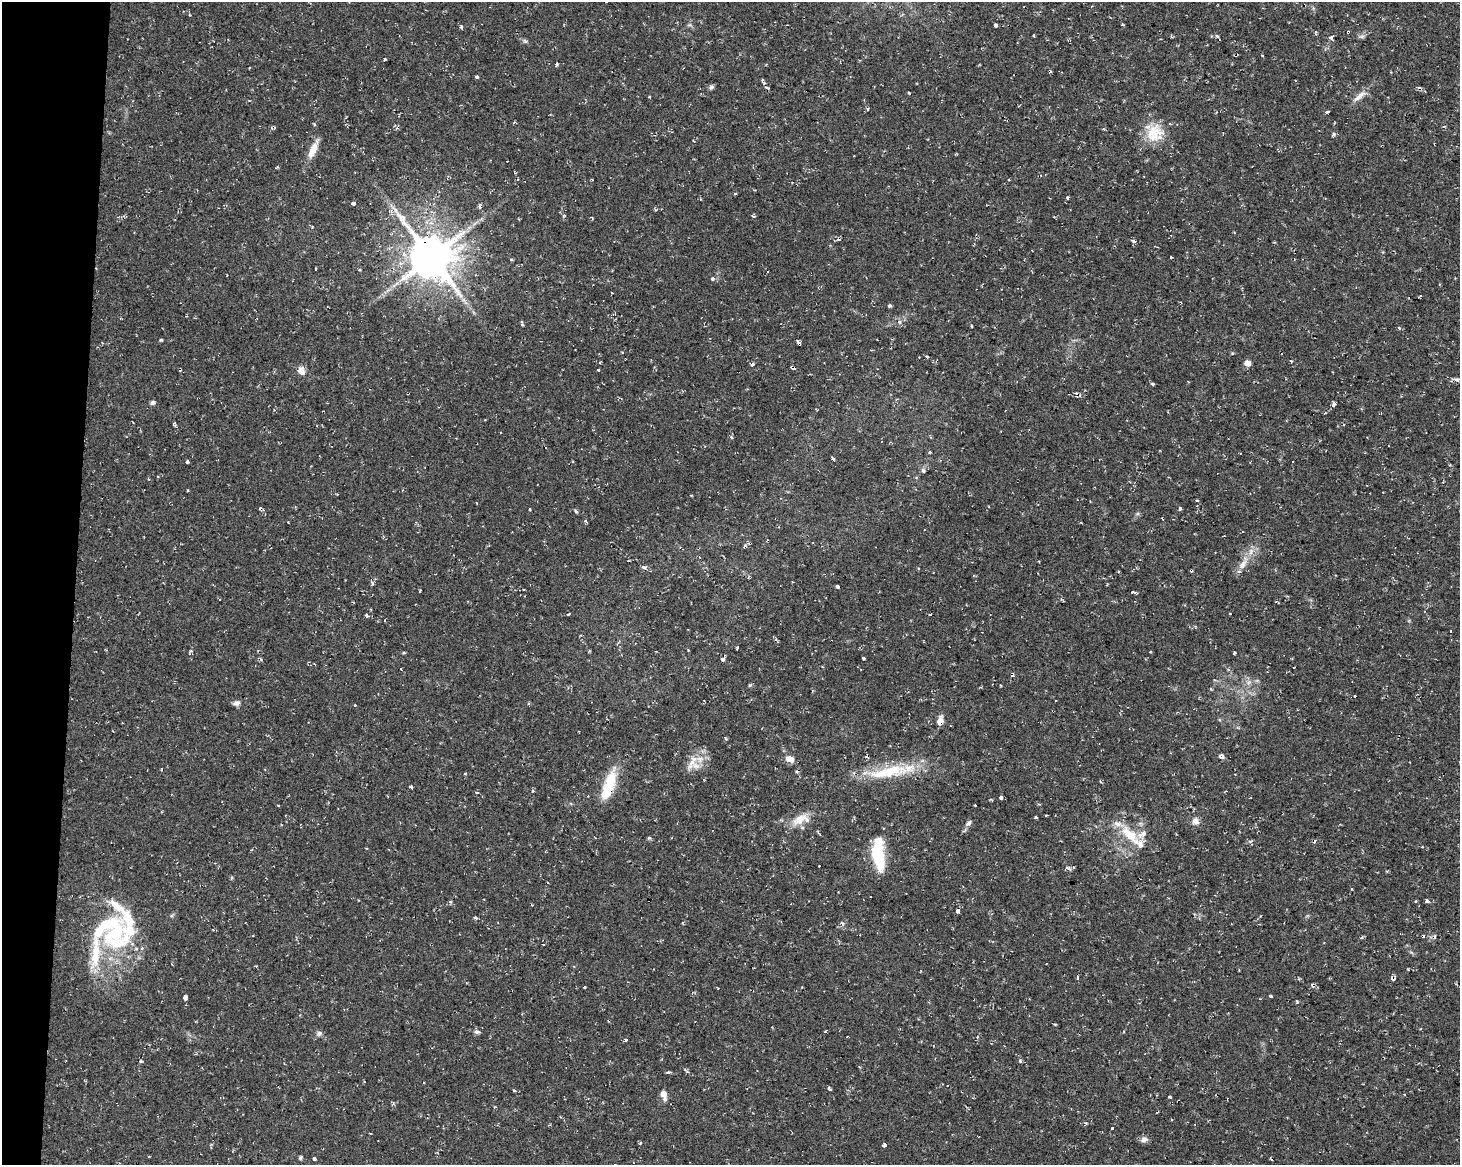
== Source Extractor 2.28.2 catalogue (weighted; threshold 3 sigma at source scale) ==
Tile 7 of 3 x 4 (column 1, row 3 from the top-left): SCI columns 284-1741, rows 1163-2325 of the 4882 x 4662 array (HDU 1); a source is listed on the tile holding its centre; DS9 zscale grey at full resolution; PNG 1462 x 1167 px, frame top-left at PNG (2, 2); no overlay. Shown black and unused: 5% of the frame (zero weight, under 2 of 3 exposures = <1% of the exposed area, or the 3 px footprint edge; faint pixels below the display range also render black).
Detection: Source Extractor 2.28.2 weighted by HDU 2 'WHT'; one run over the whole footprint, this tile lists its part. Background 0.0261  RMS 0.0038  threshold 0.0172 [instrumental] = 3 sigma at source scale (4.5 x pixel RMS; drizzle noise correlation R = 1.50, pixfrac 1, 0.0396/0.0396 arcsec/px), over >= 5 px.
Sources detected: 174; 21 cosmic-ray / hot-pixel residue — not listed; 9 inside a brighter listed object's ellipse — not listed separately; the other 144 listed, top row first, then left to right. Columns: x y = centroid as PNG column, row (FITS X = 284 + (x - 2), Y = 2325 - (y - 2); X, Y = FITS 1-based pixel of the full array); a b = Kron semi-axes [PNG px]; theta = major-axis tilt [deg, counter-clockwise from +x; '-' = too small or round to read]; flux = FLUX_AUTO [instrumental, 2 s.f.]
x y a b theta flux
996 25 3 3 - 8.1
461 27 4 4 - 0.57
1348 32 3 3 - 0.89
1316 33 7 2 80 0.38
1034 35 3 3 - 0.74
1217 36 5 3 - 0.53
1362 36 8 4 1 0.82
1331 37 5 4 - 1
525 41 7 4 -44 0.67
385 59 3 3 - 0.52
557 64 5 3 - 0.47
477 77 4 4 - 0.54
762 81 6 4 60 0.52
711 87 7 5 60 0.83
767 88 7 3 -24 0.62
909 93 4 3 - 1.2
1360 96 23 7 37 3
867 109 5 3 - 0.39
1327 112 4 3 - 1.9
1103 129 3 3 - 0.45
1155 133 25 23 42 11
1334 134 5 5 - 0.61
313 149 23 8 66 4.7
735 194 4 3 - 0.41
1067 197 4 4 - 0.47
353 203 4 3 - 6.8
391 212 12 5 -48 1.4
564 215 4 4 - 0.49
754 216 5 3 - 0.42
839 240 4 3 - 0.37
1133 241 5 5 - 0.7
431 257 14 12 -47 1500
1171 257 3 3 - 0.6
511 259 4 3 - 0.37
316 269 3 2 - 0.45
712 279 5 5 - 0.58
1420 296 3 3 - 0.62
889 306 4 3 - 0.89
971 326 3 3 - 0.9
1399 328 5 3 - 0.41
161 340 4 4 - 0.41
799 343 5 3 - 1.2
927 356 3 3 - 1.1
1291 361 4 3 - 0.37
600 362 4 2 - 0.36
1247 363 6 5 - 3
752 364 5 3 - 0.74
793 367 5 3 - 3.8
598 370 3 3 - 0.77
301 371 9 8 - 2.8
1457 379 7 5 -2 0.87
1153 384 6 3 -36 0.52
153 403 6 5 - 0.98
1333 405 4 3 - 4.6
274 410 4 4 - 0.45
133 422 3 2 - 0.29
175 423 4 3 - 0.87
731 437 4 3 - 0.47
930 452 4 3 - 0.46
833 459 4 3 - 1.6
187 462 3 3 - 0.84
923 471 5 4 - 0.82
149 479 4 3 - 0.36
188 491 4 2 - 0.34
1197 500 3 3 - 0.93
477 503 3 2 - 0.26
1180 508 4 3 - 1.6
530 509 3 3 - 0.87
576 511 5 3 - 0.57
585 521 3 3 - 1.4
288 522 3 2 - 0.25
745 547 3 3 - 1.9
1242 565 14 9 58 3.1
644 567 8 4 -24 1.1
1191 570 4 3 - 1.2
837 587 4 3 - 3.1
1133 592 4 3 - 0.73
568 614 4 2 - 0.45
366 616 4 3 - 2.7
1450 631 3 3 - 0.94
737 647 5 2 - 0.37
191 651 5 3 - 0.4
404 653 5 3 - 0.39
1234 653 4 3 - 0.35
863 658 3 3 - 0.62
722 660 5 3 - 4.7
1012 674 4 4 - 0.95
750 685 5 4 - 0.54
1211 689 4 4 - 0.47
236 703 9 6 13 1.4
1053 711 3 3 - 0.71
940 721 9 6 77 3
726 738 6 3 -79 0.41
1222 756 9 5 -81 0.97
790 759 9 7 -16 3.1
692 762 26 9 61 4.7
889 772 61 15 10 19
608 786 40 12 71 12
411 787 3 3 - 2.3
1001 797 4 3 - 2.9
278 805 4 2 - 0.3
975 805 3 2 - 0.29
161 812 4 2 - 0.29
1036 818 5 2 - 0.5
799 819 22 11 32 5.5
1196 821 9 8 - 2.1
969 823 8 5 41 0.99
1130 835 27 13 -42 10
649 838 6 4 -1 0.57
878 854 36 12 -85 17
1068 868 9 5 -28 1.1
231 878 5 3 - 0.43
1352 889 3 2 - 0.34
1416 901 3 3 - 0.54
1427 901 4 3 - 4.5
958 911 4 3 - 4.3
475 918 5 3 - 0.57
842 923 6 5 - 1
113 934 49 34 65 37
1077 978 4 3 - 0.59
1393 978 5 4 - 1.2
1313 985 6 3 -47 0.71
584 987 3 3 - 1.3
1270 996 3 3 - 0.7
185 998 4 3 - 4.2
1297 1001 4 3 - 0.37
1055 1024 3 3 - 0.37
477 1032 8 6 0 1.1
319 1033 8 6 11 1.1
626 1040 4 3 - 1.1
141 1061 4 4 - 0.45
1020 1061 5 4 - 0.53
686 1071 11 2 -45 0.56
668 1072 5 4 - 0.6
829 1089 6 3 -43 0.63
514 1090 4 3 - 0.44
663 1094 9 5 -77 4
1170 1097 3 3 - 0.58
1112 1128 3 3 - 1.5
1144 1139 9 7 20 1.7
640 1143 4 3 - 0.36
884 1145 4 3 - 10
300 1157 5 5 - 0.58
314 1159 3 3 - 4.6
Overlapping masked pixels (flux is a lower limit): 12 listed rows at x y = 1348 32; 431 257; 799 343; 793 367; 745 547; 1191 570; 1012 674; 1053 711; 940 721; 608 786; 1393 978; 1313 985